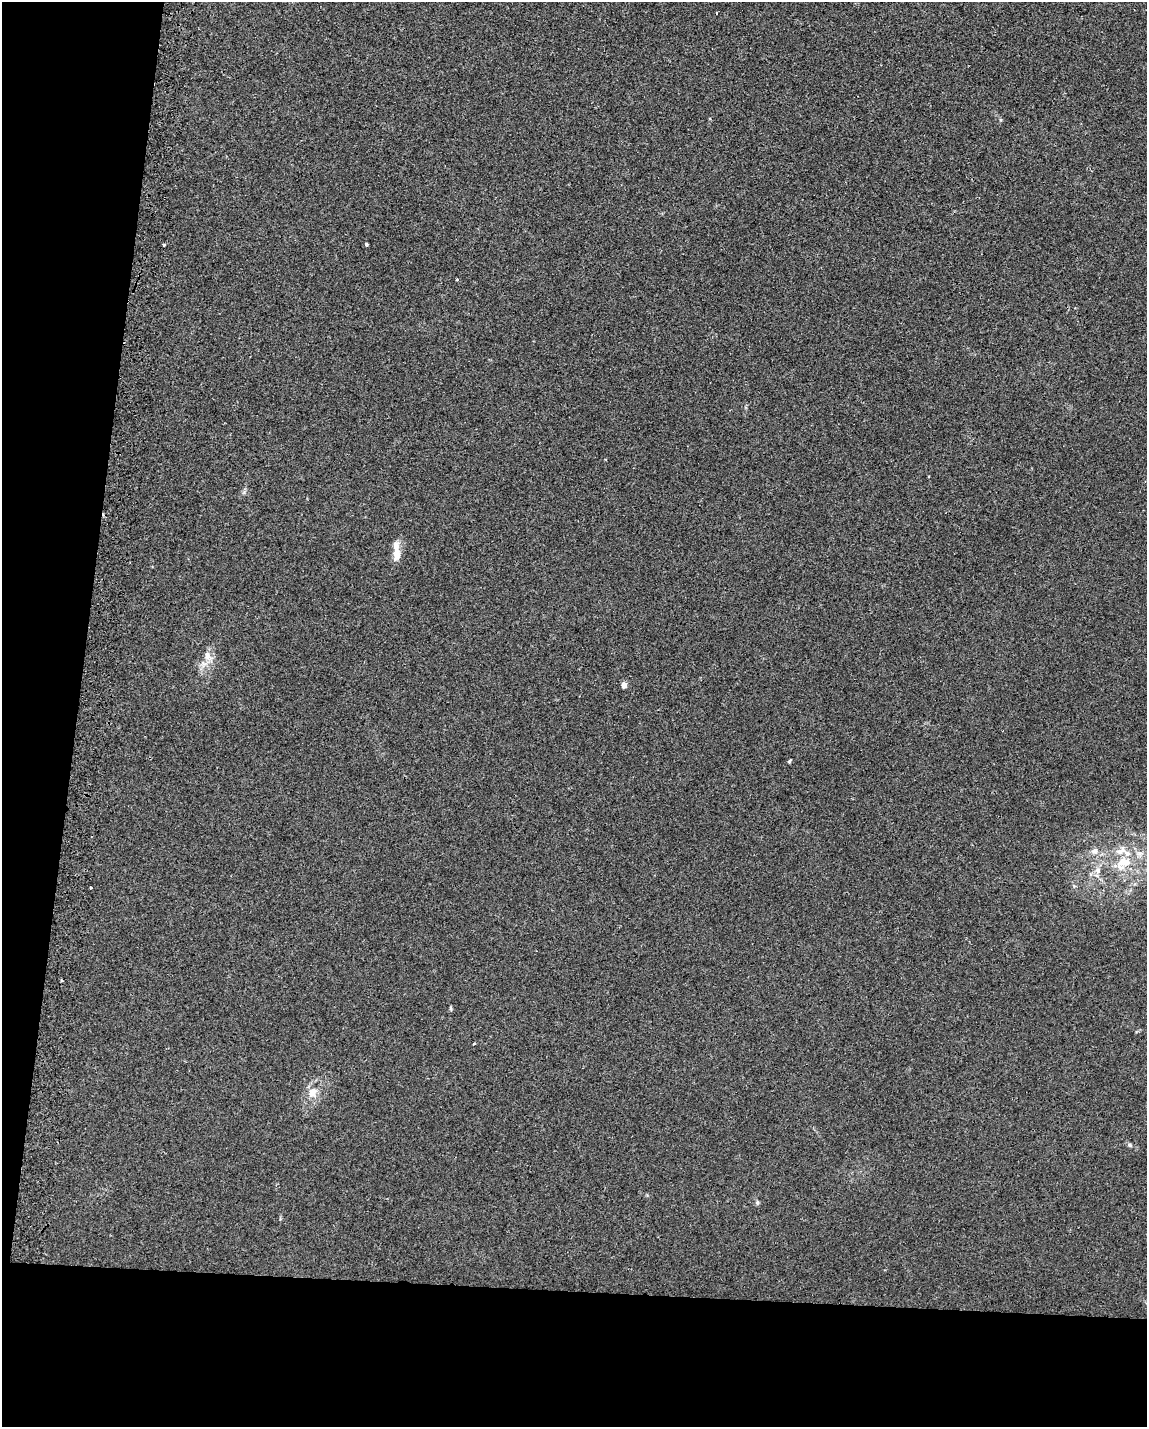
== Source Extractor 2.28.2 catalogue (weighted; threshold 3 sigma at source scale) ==
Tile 9 of 4 x 3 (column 1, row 3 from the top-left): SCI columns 38-1182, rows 225-1649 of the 4651 x 4613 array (HDU 1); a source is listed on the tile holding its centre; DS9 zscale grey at full resolution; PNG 1149 x 1429 px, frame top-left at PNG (2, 2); no overlay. Shown black and unused: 16% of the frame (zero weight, under 2 of 3 exposures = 2% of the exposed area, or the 3 px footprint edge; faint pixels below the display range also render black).
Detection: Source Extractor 2.28.2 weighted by HDU 2 'WHT'; one run over the whole footprint, this tile lists its part. Background 0.029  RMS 0.0075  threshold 0.0335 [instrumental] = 3 sigma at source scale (4.5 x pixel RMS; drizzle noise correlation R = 1.50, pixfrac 1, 0.05/0.05 arcsec/px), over >= 5 px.
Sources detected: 19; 1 cosmic-ray / hot-pixel residue — not listed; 3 inside a brighter listed object's ellipse — not listed separately; the other 15 listed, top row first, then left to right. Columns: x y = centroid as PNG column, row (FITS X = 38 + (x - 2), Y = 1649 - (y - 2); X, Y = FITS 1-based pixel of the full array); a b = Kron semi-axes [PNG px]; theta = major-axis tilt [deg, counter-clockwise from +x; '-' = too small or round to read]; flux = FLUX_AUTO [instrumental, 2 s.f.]
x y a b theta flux
164 244 3 2 - 1.1
366 244 3 3 - 1.1
457 280 3 3 - 0.78
397 555 17 10 83 6.8
208 656 13 9 -61 5.6
624 685 4 4 - 8.2
789 761 6 3 54 0.72
1094 851 9 7 22 3.3
1123 863 24 16 39 20
1098 871 8 7 - 3.2
90 888 3 3 - 2
451 1009 6 3 -71 0.88
313 1092 14 12 78 8.3
1130 1145 8 5 -28 1.4
757 1202 6 5 - 1.2